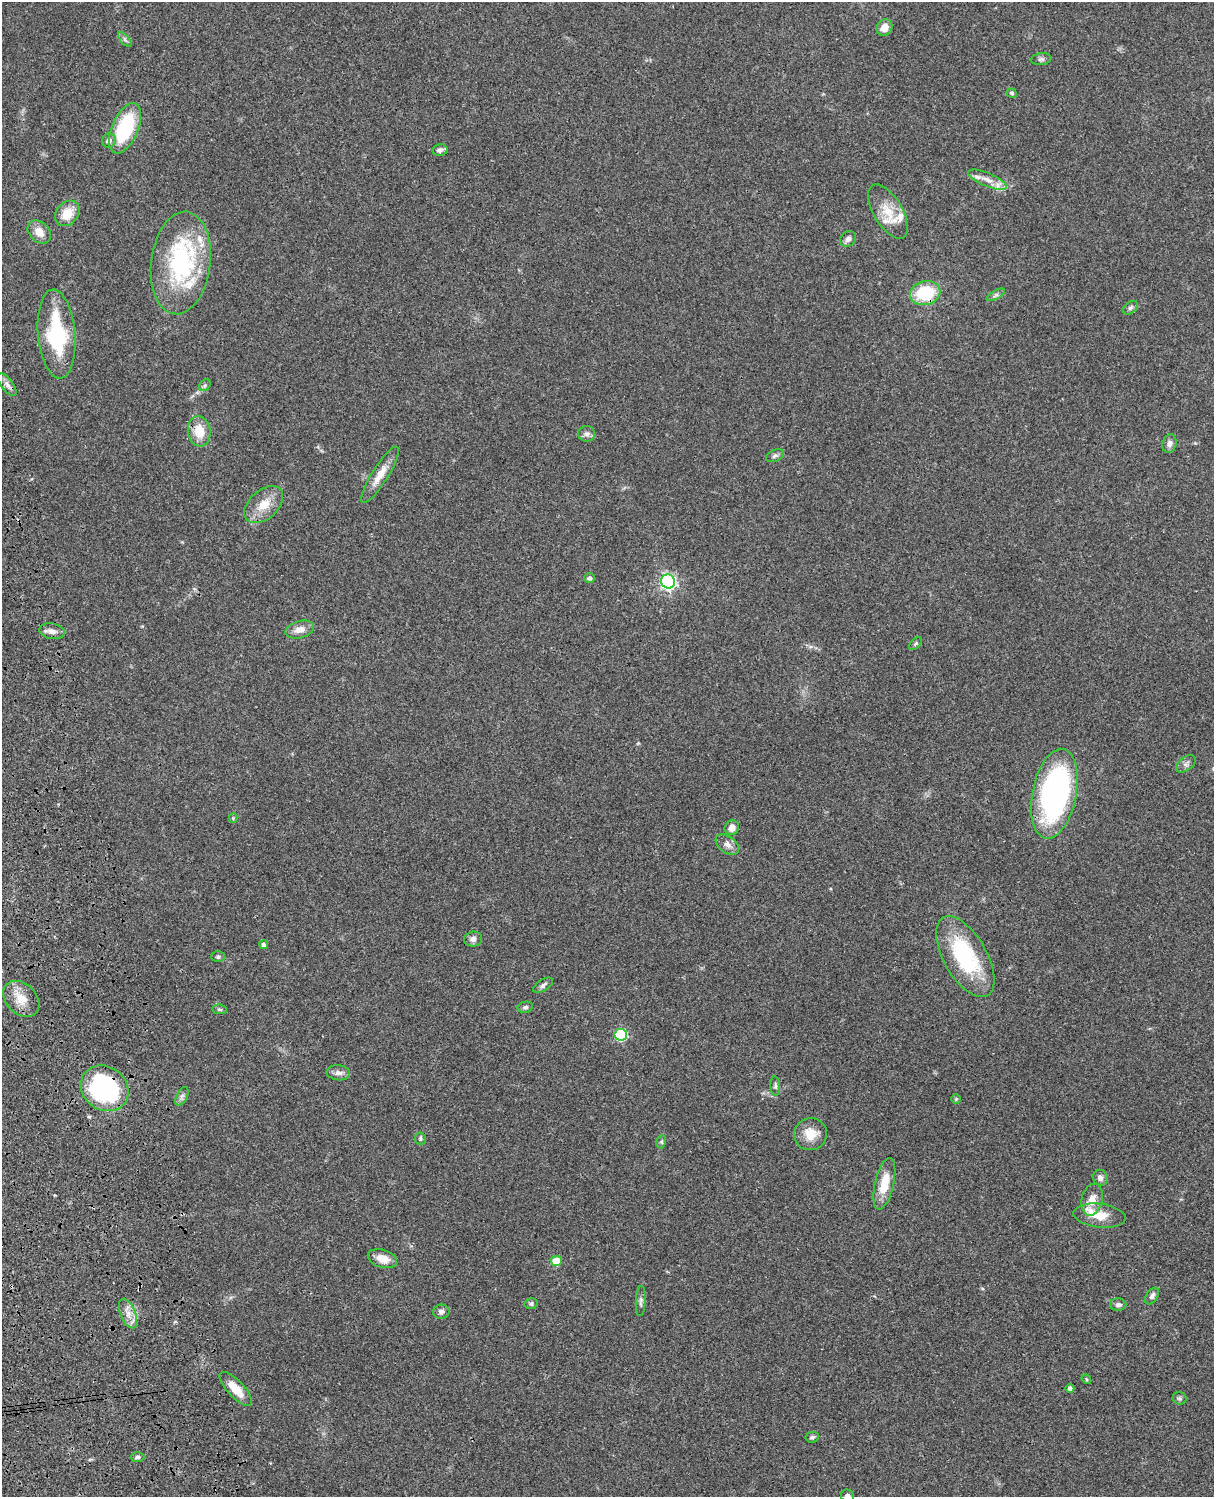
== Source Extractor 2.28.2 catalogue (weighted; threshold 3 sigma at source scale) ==
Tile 7 of 4 x 3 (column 3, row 2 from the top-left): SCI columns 2545-3756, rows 1774-3268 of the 5087 x 4929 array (HDU 1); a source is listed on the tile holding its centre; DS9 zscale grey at full resolution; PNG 1216 x 1499 px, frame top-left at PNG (2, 2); each listed source drawn as its Kron ellipse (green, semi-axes under 4 px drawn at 4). Shown black and unused: <1% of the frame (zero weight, under 3 of 4 exposures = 6% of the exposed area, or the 3 px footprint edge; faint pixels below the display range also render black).
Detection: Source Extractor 2.28.2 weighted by HDU 2 'WHT'; one run over the whole footprint, this tile lists its part. Background 0.0756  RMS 0.0057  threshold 0.0257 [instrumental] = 3 sigma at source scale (4.5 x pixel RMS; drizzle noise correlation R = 1.50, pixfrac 1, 0.05/0.05 arcsec/px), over >= 5 px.
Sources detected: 78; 7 inside a brighter listed object's ellipse — not listed separately; the other 71 listed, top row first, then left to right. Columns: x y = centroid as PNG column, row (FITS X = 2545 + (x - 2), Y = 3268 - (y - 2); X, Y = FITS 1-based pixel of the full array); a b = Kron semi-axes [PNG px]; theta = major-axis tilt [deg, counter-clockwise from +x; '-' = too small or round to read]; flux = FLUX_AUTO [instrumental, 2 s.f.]
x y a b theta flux
884 28 8 7 - 5.6
125 40 9 4 -49 1.3
1041 59 10 6 7 1.5
1012 93 5 4 - 1.3
125 128 27 13 66 43
109 141 7 7 - 2.9
440 150 7 6 - 2
987 180 21 6 -23 5.4
888 211 30 14 -59 12
67 213 14 11 51 11
39 232 13 9 -44 5.7
848 239 8 7 - 2.2
181 263 51 29 83 75
925 293 15 12 13 27
996 295 10 4 29 1.4
1130 308 8 5 39 1.3
56 334 45 18 -85 46
7 385 13 6 -53 2.7
205 385 6 5 - 1.1
199 431 15 11 -82 11
587 434 8 8 - 2.1
1169 444 9 7 76 2.3
775 456 9 5 23 1.6
380 475 33 8 58 8.1
264 505 22 14 42 10
590 578 5 5 - 1.8
668 581 7 7 - 160
300 630 14 8 15 4.9
52 631 12 7 -11 3.2
916 644 8 4 46 1
1186 764 11 6 37 1.9
1054 794 46 22 79 150
233 818 4 4 - 0.62
732 828 8 7 - 4.3
727 845 13 8 -36 3.3
473 939 9 7 8 2.8
264 945 4 4 - 1.9
218 957 6 5 - 1
965 957 45 21 -60 52
543 985 11 5 33 1.8
21 999 21 15 -45 9.4
525 1007 8 5 11 1.4
219 1009 7 4 -7 0.93
621 1035 6 6 - 55
338 1073 12 7 -5 2.7
775 1086 9 5 -87 1.2
105 1088 25 21 -35 83
182 1096 10 5 64 1.8
956 1099 5 5 - 0.73
811 1134 16 16 - 9.2
420 1139 6 5 - 0.98
661 1142 6 4 74 0.93
1100 1178 8 7 - 2.4
884 1184 26 9 77 13
1092 1200 16 10 76 6
1099 1216 26 12 -7 10
382 1259 15 9 -17 6.7
556 1261 5 5 - 13
1152 1296 9 5 55 1.8
641 1301 15 5 87 1.8
531 1304 6 5 - 1.2
1118 1305 8 6 -1 2
441 1312 8 7 - 2.1
128 1313 15 7 -68 5
1086 1379 5 4 - 0.68
1070 1388 4 4 - 1.7
236 1389 22 8 -47 9.4
1180 1398 7 6 - 1.1
812 1437 7 5 7 1.3
138 1457 7 5 1 1.3
848 1496 7 6 - 2.3
Overlapping masked pixels (flux is a lower limit): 2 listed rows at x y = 925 293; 105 1088
Isophote crosses this tile's border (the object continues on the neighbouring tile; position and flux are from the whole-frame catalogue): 1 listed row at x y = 848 1496